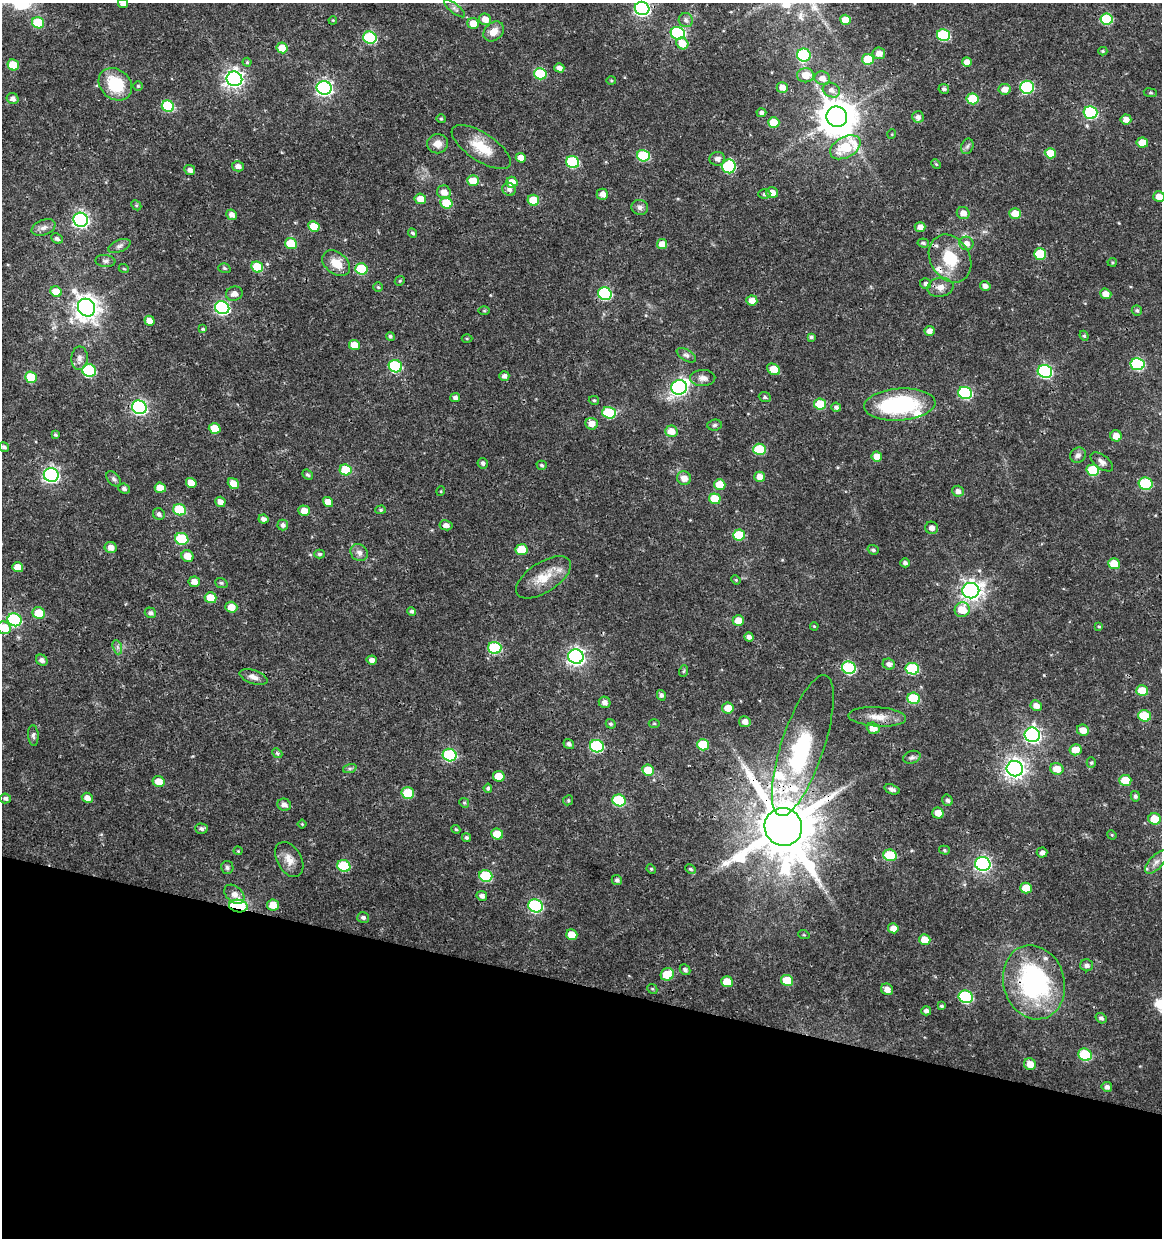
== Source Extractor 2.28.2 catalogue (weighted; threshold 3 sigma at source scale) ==
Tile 15 of 4 x 4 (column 3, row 4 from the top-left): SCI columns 2605-3764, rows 1-1236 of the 5147 x 4948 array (HDU 1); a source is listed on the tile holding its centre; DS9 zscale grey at full resolution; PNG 1164 x 1240 px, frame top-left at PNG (2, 3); each listed source drawn as its Kron ellipse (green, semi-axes under 4 px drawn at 4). Shown black and unused: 21% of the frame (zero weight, under 3 of 4 exposures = <1% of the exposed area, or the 3 px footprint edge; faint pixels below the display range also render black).
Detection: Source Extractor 2.28.2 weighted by HDU 2 'WHT'; one run over the whole footprint, this tile lists its part. Background 0.0216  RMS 0.002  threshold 0.00884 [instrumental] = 3 sigma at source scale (4.5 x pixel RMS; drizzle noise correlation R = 1.50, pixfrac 1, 0.0396/0.0396 arcsec/px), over >= 5 px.
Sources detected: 318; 3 inside a brighter object's white glare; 1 long thin detection or spike segment (spike, bleed or trail) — neither listed nor drawn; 6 inside a brighter listed object's ellipse — not listed separately; the other 308 listed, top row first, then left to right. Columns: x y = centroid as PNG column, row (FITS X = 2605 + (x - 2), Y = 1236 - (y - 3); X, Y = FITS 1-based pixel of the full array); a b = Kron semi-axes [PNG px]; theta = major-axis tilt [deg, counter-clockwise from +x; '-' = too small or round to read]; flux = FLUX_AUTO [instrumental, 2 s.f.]
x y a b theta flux
123 3 5 4 - 0.87
642 8 7 6 - 49
455 9 12 4 -38 0.68
485 19 6 5 - 1.9
1107 19 6 5 - 10
333 20 4 3 - 0.16
686 20 7 7 - 0.56
845 20 5 5 - 2.5
38 23 6 5 - 8.3
473 23 6 5 - 2.5
494 31 11 8 41 1.9
678 33 7 6 - 26
944 35 6 6 - 15
370 38 7 6 - 18
682 43 6 5 - 2.9
282 48 6 5 - 3.1
1103 51 4 4 - 0.28
879 53 6 6 - 1.6
804 55 7 6 - 18
868 59 6 5 - 5.5
247 62 4 4 - 0.27
967 62 5 4 - 1.5
13 65 6 5 - 5
559 68 5 4 - 0.95
540 74 6 5 - 11
806 75 8 7 - 2.5
822 78 8 6 -18 1.4
234 79 8 7 - 88
611 81 5 3 - 0.2
115 84 18 14 -41 9.1
138 86 4 4 - 0.26
782 87 6 5 - 1.5
1027 87 7 6 - 18
324 88 7 7 - 60
944 89 5 4 - 0.49
1004 89 6 5 - 1.5
831 90 9 7 -27 1
1150 93 7 3 -8 0.25
13 99 6 5 - 0.82
973 99 6 5 - 6.7
168 106 6 5 - 13
761 113 5 4 - 0.49
1090 113 7 6 - 22
837 117 10 10 - 540
918 117 6 5 - 0.79
441 119 5 4 - 0.23
1126 119 5 5 - 1.2
774 122 6 5 - 3.8
892 134 5 3 - 0.16
1142 143 5 5 - 3.1
438 144 10 9 - 1.6
967 146 8 6 68 0.5
481 147 34 14 -33 5.2
845 147 16 10 29 9.7
1050 153 5 5 - 3.5
643 156 6 5 - 13
521 158 5 4 - 1.7
717 159 8 7 - 1.1
573 162 6 6 - 15
936 164 5 4 - 0.23
238 166 6 5 - 0.98
729 166 7 7 - 17
190 170 5 5 - 0.83
473 181 6 5 - 3.6
512 182 5 5 - 2.7
509 189 7 6 - 0.8
444 192 7 6 - 1.4
772 193 6 5 - 1.9
602 194 6 5 - 1.2
764 194 6 4 1 0.4
1159 196 5 5 - 1.9
420 199 6 5 - 2.3
533 200 6 5 - 4.8
446 203 6 5 - 4.6
136 205 5 4 - 0.27
640 207 8 7 - 0.69
963 213 6 6 - 1.5
1015 213 6 5 - 3.1
232 215 5 5 - 1
81 220 7 7 - 53
314 226 6 5 - 4.6
44 227 12 7 21 1
920 227 5 5 - 1.2
413 233 5 4 - 0.37
57 238 6 5 - 0.54
291 243 6 5 - 5.9
923 243 5 4 - 0.42
966 243 7 6 - 1.3
662 244 5 5 - 2.1
119 246 12 6 22 0.7
1040 254 6 5 - 7.8
950 259 25 19 -59 7.3
105 261 10 6 -6 0.57
1112 262 4 4 - 0.22
336 263 15 10 -39 3.1
257 267 6 5 - 7.3
224 268 6 4 -17 0.31
124 269 5 3 - 0.19
361 269 6 5 - 10
400 281 5 4 - 0.28
926 284 5 5 - 0.57
985 286 5 5 - 0.81
378 287 5 5 - 0.26
940 287 13 9 9 1.6
56 292 6 5 - 3
234 294 8 7 - 1.3
605 294 7 6 - 21
1106 294 6 5 - 1.7
752 300 5 5 - 1.8
86 308 9 8 - 190
222 308 7 6 - 36
1137 310 5 5 - 0.39
484 311 6 4 0 0.21
150 321 5 4 - 1.5
203 329 4 4 - 0.25
929 331 5 5 - 0.97
390 336 4 4 - 0.36
1084 336 5 4 - 0.28
811 337 4 3 - 0.4
467 338 5 3 - 0.22
354 345 5 5 - 2.9
686 355 10 5 -30 0.59
79 358 12 8 89 1
1138 364 7 6 - 19
395 366 7 6 - 17
774 369 7 5 -34 3.9
89 370 7 6 - 20
1045 371 7 6 - 31
504 376 5 5 - 0.74
31 377 6 5 - 7.9
703 378 12 8 2 1.1
679 387 8 7 - 43
965 393 7 6 - 22
455 397 5 4 - 0.65
765 397 6 4 -23 0.36
594 400 5 4 - 0.31
820 404 6 5 - 6.2
900 404 36 16 4 22
139 407 7 6 - 46
836 407 5 4 - 0.56
609 413 7 5 -19 12
592 424 6 6 - 1.9
714 425 7 5 4 0.4
215 428 6 5 - 4
671 431 6 5 - 2.1
55 435 4 3 - 0.3
1116 436 6 5 - 1.8
4 447 5 4 - 0.48
759 449 6 5 - 9.1
1078 455 8 7 - 0.75
877 456 5 5 - 2.3
1102 462 13 7 -36 0.9
483 463 5 5 - 0.54
542 465 5 4 - 0.36
345 470 6 5 - 6.2
1093 470 6 5 - 9.2
51 475 7 7 - 52
308 475 6 4 -42 0.4
760 477 5 5 - 1.7
684 478 7 6 - 1.6
114 479 9 5 -47 0.53
191 483 6 5 - 2.5
233 484 6 5 - 2
1146 484 7 6 - 14
720 485 6 5 - 3.4
160 488 5 5 - 2.4
124 489 6 5 - 0.58
441 491 5 3 - 0.18
958 491 6 5 - 0.93
715 499 6 5 - 4.9
220 502 5 5 - 1.1
328 502 5 4 - 1.9
179 510 6 5 - 10
381 510 5 4 - 0.3
304 511 6 5 - 2
159 514 6 5 - 0.58
263 519 5 4 - 0.79
283 525 5 5 - 0.61
446 525 6 5 - 0.91
932 528 6 6 - 1.1
739 535 6 5 - 7.4
182 539 7 6 - 12
111 547 6 5 - 1.4
522 550 6 5 - 5.4
873 550 5 4 - 0.45
359 553 9 8 - 0.96
319 554 5 4 - 0.39
187 556 6 5 - 2.4
905 563 5 4 - 0.57
1114 564 6 5 - 3.4
18 567 5 5 - 2.3
543 577 31 15 33 4.5
736 580 5 4 - 0.2
194 582 5 5 - 1.4
221 583 6 5 - 0.32
971 591 8 7 - 120
211 598 6 5 - 4
231 607 6 5 - 2.3
962 610 7 7 - 4
412 611 4 4 - 0.46
39 613 6 5 - 4
150 613 5 5 - 0.59
14 620 7 6 - 22
738 621 5 5 - 2.7
814 626 4 3 - 0.18
1099 626 4 4 - 0.23
4 628 7 6 - 3.8
749 637 5 4 - 0.82
117 647 7 4 -71 0.5
495 648 6 6 - 16
576 657 7 7 - 77
42 660 6 5 - 0.8
372 660 5 4 - 0.96
889 664 6 5 - 0.86
849 668 7 6 - 20
912 669 7 6 - 14
684 671 6 3 70 0.24
253 677 15 6 -19 1.2
1142 691 6 5 - 4.5
661 695 5 4 - 0.54
914 698 6 5 - 11
605 702 6 5 - 0.92
1036 706 6 5 - 1.4
728 708 6 5 - 2.3
1144 716 6 5 - 6.7
877 717 29 9 -3 2.8
745 722 5 5 - 1.1
611 724 5 4 - 0.36
654 724 5 3 - 0.22
873 728 6 5 - 2.4
1083 730 6 5 - 1.7
33 735 10 5 -87 0.5
1032 735 8 7 - 67
569 744 5 4 - 0.54
703 745 6 5 - 6.5
597 746 7 6 - 20
803 746 74 21 72 21
1075 750 6 5 - 2.6
277 753 5 4 - 0.33
450 755 7 6 - 20
912 757 9 6 19 0.57
1091 763 5 4 - 0.29
350 768 7 4 19 0.35
1015 769 8 7 - 110
1057 769 6 6 - 2.5
648 770 6 5 - 4.3
499 776 6 5 - 3.5
1125 780 6 5 - 3.8
159 782 6 5 - 2.5
488 788 4 4 - 0.38
892 789 8 4 -17 0.64
408 793 6 5 - 7.1
1135 796 5 4 - 0.43
5 798 5 5 - 0.57
87 798 5 5 - 1.1
568 800 5 4 - 0.27
619 800 7 6 - 14
948 800 6 5 - 0.56
464 803 5 4 - 0.26
284 805 7 6 - 0.88
938 813 6 5 - 1.9
1155 819 6 5 - 3.9
302 824 4 3 - 0.18
783 827 19 18 - 1800
201 829 6 5 - 0.57
456 829 4 4 - 0.24
497 834 6 5 - 3.9
1112 835 5 4 - 0.19
466 837 5 4 - 0.38
944 850 5 4 - 0.3
238 851 4 4 - 0.21
1042 852 5 5 - 0.71
890 855 6 5 - 8.6
289 859 19 12 -59 2.1
1156 862 14 6 47 1.1
983 864 8 7 - 53
344 866 7 6 - 12
227 867 6 6 - 0.49
651 869 5 4 - 0.24
690 869 5 4 - 0.29
486 876 6 6 - 12
617 880 5 5 - 0.48
1026 888 6 5 - 3.6
234 894 11 8 -41 1.3
482 896 5 5 - 0.67
273 905 6 5 - 2.6
238 906 9 6 -9 20
535 906 7 6 - 26
363 917 6 5 - 0.59
893 928 5 5 - 1.4
572 935 6 5 - 2.5
804 935 6 3 -18 0.19
925 940 6 5 - 2.5
1087 965 6 6 - 0.67
685 970 6 5 - 0.54
667 974 7 6 - 4.8
787 980 6 5 - 4.6
727 982 6 5 - 3.8
1034 982 37 30 -74 31
652 989 5 4 - 0.26
887 989 6 5 - 1.2
966 997 7 6 - 22
941 1006 4 4 - 0.35
926 1011 5 4 - 0.62
1101 1018 6 5 - 0.5
1085 1055 7 6 - 12
1030 1064 6 5 - 1.7
1107 1087 5 5 - 0.61
Overlapping masked pixels (flux is a lower limit): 4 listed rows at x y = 597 746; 783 827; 238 906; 1034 982
Isophote crosses this tile's border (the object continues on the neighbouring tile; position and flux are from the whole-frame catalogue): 4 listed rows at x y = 123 3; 642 8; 1159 196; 4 628